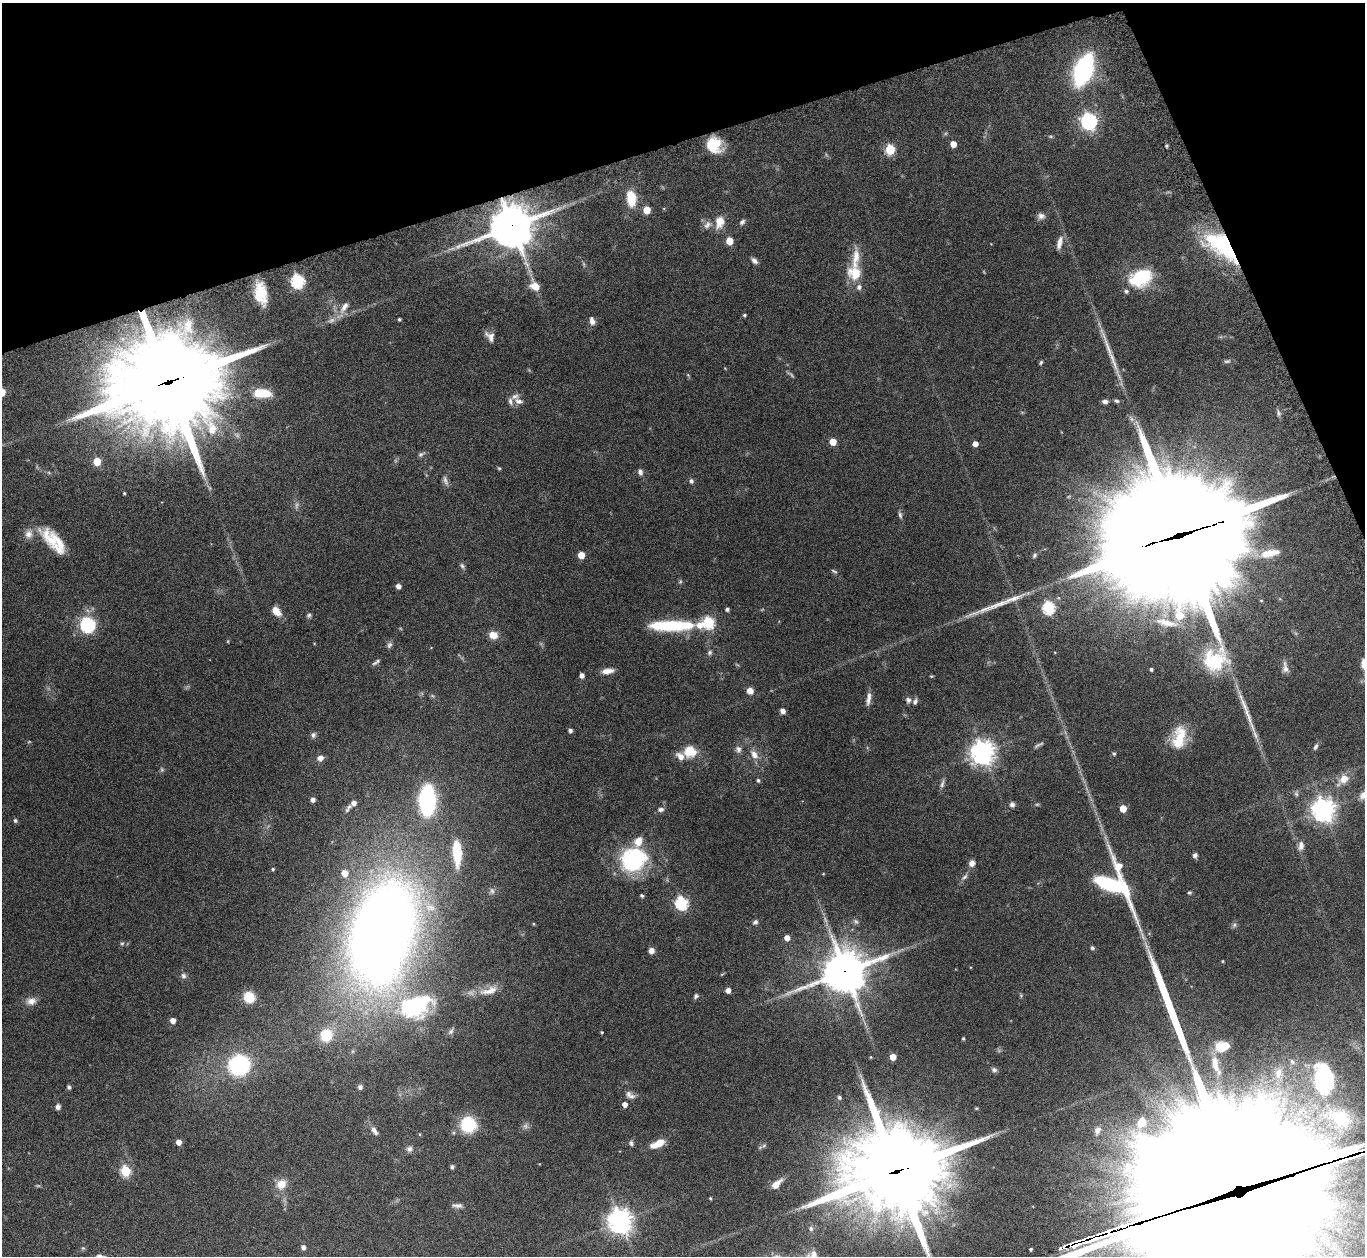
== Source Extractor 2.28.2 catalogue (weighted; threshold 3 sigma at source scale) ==
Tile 3 of 4 x 4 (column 3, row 1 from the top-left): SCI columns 2773-4135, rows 3953-5206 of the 5546 x 5534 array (HDU 1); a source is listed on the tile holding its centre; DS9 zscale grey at full resolution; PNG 1367 x 1258 px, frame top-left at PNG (2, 3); no overlay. Shown black and unused: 15% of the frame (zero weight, under 8 of 15 exposures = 4% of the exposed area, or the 3 px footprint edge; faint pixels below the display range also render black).
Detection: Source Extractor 2.28.2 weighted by HDU 2 'WHT'; one run over the whole footprint, this tile lists its part. Background 0.0793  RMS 0.0027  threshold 0.011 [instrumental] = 3 sigma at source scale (4.09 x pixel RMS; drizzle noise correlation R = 1.36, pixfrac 0.8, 0.05/0.05 arcsec/px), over >= 5 px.
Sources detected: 216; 12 too faint to see at this stretch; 4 inside a brighter object's white glare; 3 long thin detections or spike segments (spike, bleed or trail) — not listed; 13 inside a brighter listed object's ellipse — not listed separately; the other 184 listed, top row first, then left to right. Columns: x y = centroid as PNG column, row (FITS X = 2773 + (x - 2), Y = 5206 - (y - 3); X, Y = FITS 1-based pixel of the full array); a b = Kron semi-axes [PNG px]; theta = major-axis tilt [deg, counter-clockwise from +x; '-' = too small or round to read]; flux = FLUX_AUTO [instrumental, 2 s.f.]
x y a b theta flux
1084 70 20 10 69 57
1089 121 7 6 - 81
1051 136 7 5 -1 0.36
953 144 5 5 - 3.2
714 145 17 15 -49 7.5
1166 146 4 4 - 0.42
890 149 6 5 - 15
631 198 17 10 -83 5.8
647 210 5 5 - 5.4
1041 216 10 8 8 1.1
719 222 17 11 77 3.1
742 222 8 6 40 0.7
708 225 13 9 39 1.4
512 226 15 13 22 870
729 241 5 5 - 5.4
1059 243 18 7 76 1.7
1222 246 41 20 -37 29
754 261 9 5 -44 0.87
854 273 21 19 -34 5.6
1140 278 23 16 25 14
298 281 7 6 - 35
535 286 12 9 -38 2.8
261 293 24 12 -79 7
344 307 19 8 58 2.4
744 315 4 4 - 0.37
399 319 3 3 - 0.36
592 321 10 6 -74 1.2
490 336 14 9 -50 1.5
1227 361 10 6 3 0.6
1041 362 6 4 53 0.37
688 375 6 4 -45 0.27
168 382 39 33 13 3600
262 393 17 9 -4 7.4
519 401 13 8 -21 1.3
1105 401 7 5 -2 0.83
1117 401 8 5 -18 0.49
1278 413 10 6 -76 0.73
833 442 5 5 - 4.6
975 444 4 4 - 1.9
421 454 11 5 31 0.66
97 461 6 5 - 5.7
499 468 5 4 - 0.29
640 472 8 6 -75 0.87
445 480 14 6 -71 1.1
691 481 6 5 - 0.65
124 493 3 3 - 0.29
900 515 10 5 -77 0.64
29 534 13 12 - 2
1179 536 53 43 17 9600
56 543 35 15 -46 7.5
1270 553 28 10 12 4.4
581 555 5 5 - 4.7
1035 555 7 5 58 0.45
462 566 8 6 -53 0.57
680 581 6 5 - 0.37
398 586 4 4 - 1.3
1059 598 5 3 - 0.27
1049 608 6 6 - 30
727 609 4 4 - 0.66
276 611 12 7 -50 2.7
309 615 6 6 - 0.49
709 622 6 5 - 26
1166 623 32 10 -12 5
88 625 14 13 - 15
672 626 53 11 0 18
493 635 8 7 - 3.2
228 641 5 3 - 0.22
389 645 9 6 69 0.71
710 653 7 6 - 0.57
376 662 12 4 33 0.6
1285 668 16 8 -83 1.5
1151 669 3 3 - 0.44
608 671 14 7 8 1.9
582 675 4 4 - 1.1
931 676 4 3 - 0.24
750 691 7 6 - 1.9
868 699 17 6 83 1.5
908 700 8 6 90 0.84
915 701 9 6 66 0.77
783 711 6 5 - 1.2
1248 715 52 7 -70 4.9
570 730 4 4 - 0.75
313 735 7 7 - 0.68
1179 738 29 17 78 7.9
1037 745 11 5 38 0.6
1316 747 8 5 61 0.61
738 749 10 8 -72 1.1
690 751 17 15 -5 4.9
983 752 8 8 - 220
1114 753 4 4 - 0.43
754 754 14 9 -57 2.1
320 758 7 7 - 1.4
162 769 7 5 -89 0.44
1343 779 17 10 44 3.3
758 780 5 5 - 0.46
942 784 13 6 71 0.84
1296 793 9 5 82 0.53
1364 795 18 10 40 2.3
313 800 5 5 - 0.97
427 800 20 11 -90 48
354 803 5 5 - 1.3
1012 804 6 6 - 0.8
1037 804 6 4 0 0.3
348 808 15 5 55 0.84
1123 808 5 5 - 4.8
661 809 9 6 9 0.82
1323 810 8 7 - 210
15 821 5 5 - 0.5
1301 846 11 7 83 1.5
457 852 26 9 -86 11
1195 855 6 5 - 0.71
634 859 21 19 32 30
972 863 7 6 - 1.4
273 869 4 3 - 0.33
345 873 5 5 - 3.2
823 874 3 3 - 0.19
964 877 11 5 42 0.83
1112 885 54 24 -51 26
492 891 10 7 -79 0.76
1189 892 5 5 - 0.34
642 896 4 3 - 0.47
682 903 6 6 - 35
856 921 9 6 -44 0.64
755 922 8 6 44 0.66
533 924 4 4 - 0.24
1234 925 8 6 75 0.54
382 933 72 41 77 450
787 938 5 5 - 2
122 943 6 5 - 0.4
1092 948 5 4 - 0.47
651 951 6 5 - 1.5
1222 961 3 3 - 0.23
845 971 16 14 24 750
722 974 6 3 18 0.23
183 976 8 7 - 0.79
728 990 4 4 - 1.5
489 991 29 10 16 3.7
696 996 7 6 - 0.5
249 997 9 9 - 5.9
31 1001 14 10 11 1.9
418 1005 38 23 37 24
173 1020 4 4 - 1.9
451 1031 10 6 52 0.68
602 1032 4 3 - 0.24
326 1035 14 13 - 7.4
963 1039 3 3 - 0.33
1223 1046 14 9 14 5.7
871 1057 4 3 - 0.21
893 1057 5 4 - 3.2
1292 1062 7 6 - 0.56
239 1065 13 12 - 34
1215 1065 29 9 -72 3.6
994 1070 7 6 - 0.67
1278 1073 15 10 86 2.4
1323 1081 34 31 58 20
69 1087 4 4 - 0.57
360 1087 6 6 - 0.69
628 1094 10 8 80 1
839 1097 5 5 - 0.5
625 1104 5 4 - 1.5
58 1107 6 6 - 0.92
468 1124 15 15 - 12
1097 1130 14 9 70 1.5
374 1131 14 6 -56 1.2
420 1134 5 3 - 0.2
179 1142 5 4 - 1.6
631 1143 7 6 - 0.59
658 1143 17 7 25 3.5
764 1146 8 6 21 0.56
409 1149 9 8 - 0.93
452 1167 4 4 - 0.56
125 1171 6 5 - 19
896 1171 35 31 9 3300
1236 1180 137 96 17 23000
281 1184 15 12 41 3
776 1184 15 7 43 2.5
710 1198 3 3 - 0.31
457 1205 14 5 -6 0.93
620 1221 8 8 - 240
811 1229 7 7 - 0.75
303 1247 6 5 - 0.87
83 1248 5 5 - 0.34
1031 1249 3 3 - 0.41
812 1256 19 15 37 3
Overlapping masked pixels (flux is a lower limit): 7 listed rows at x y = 512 226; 1222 246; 168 382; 1179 536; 845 971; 896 1171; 1236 1180
Isophote crosses this tile's border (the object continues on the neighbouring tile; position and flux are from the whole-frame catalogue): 4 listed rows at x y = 1364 795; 896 1171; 1236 1180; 812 1256